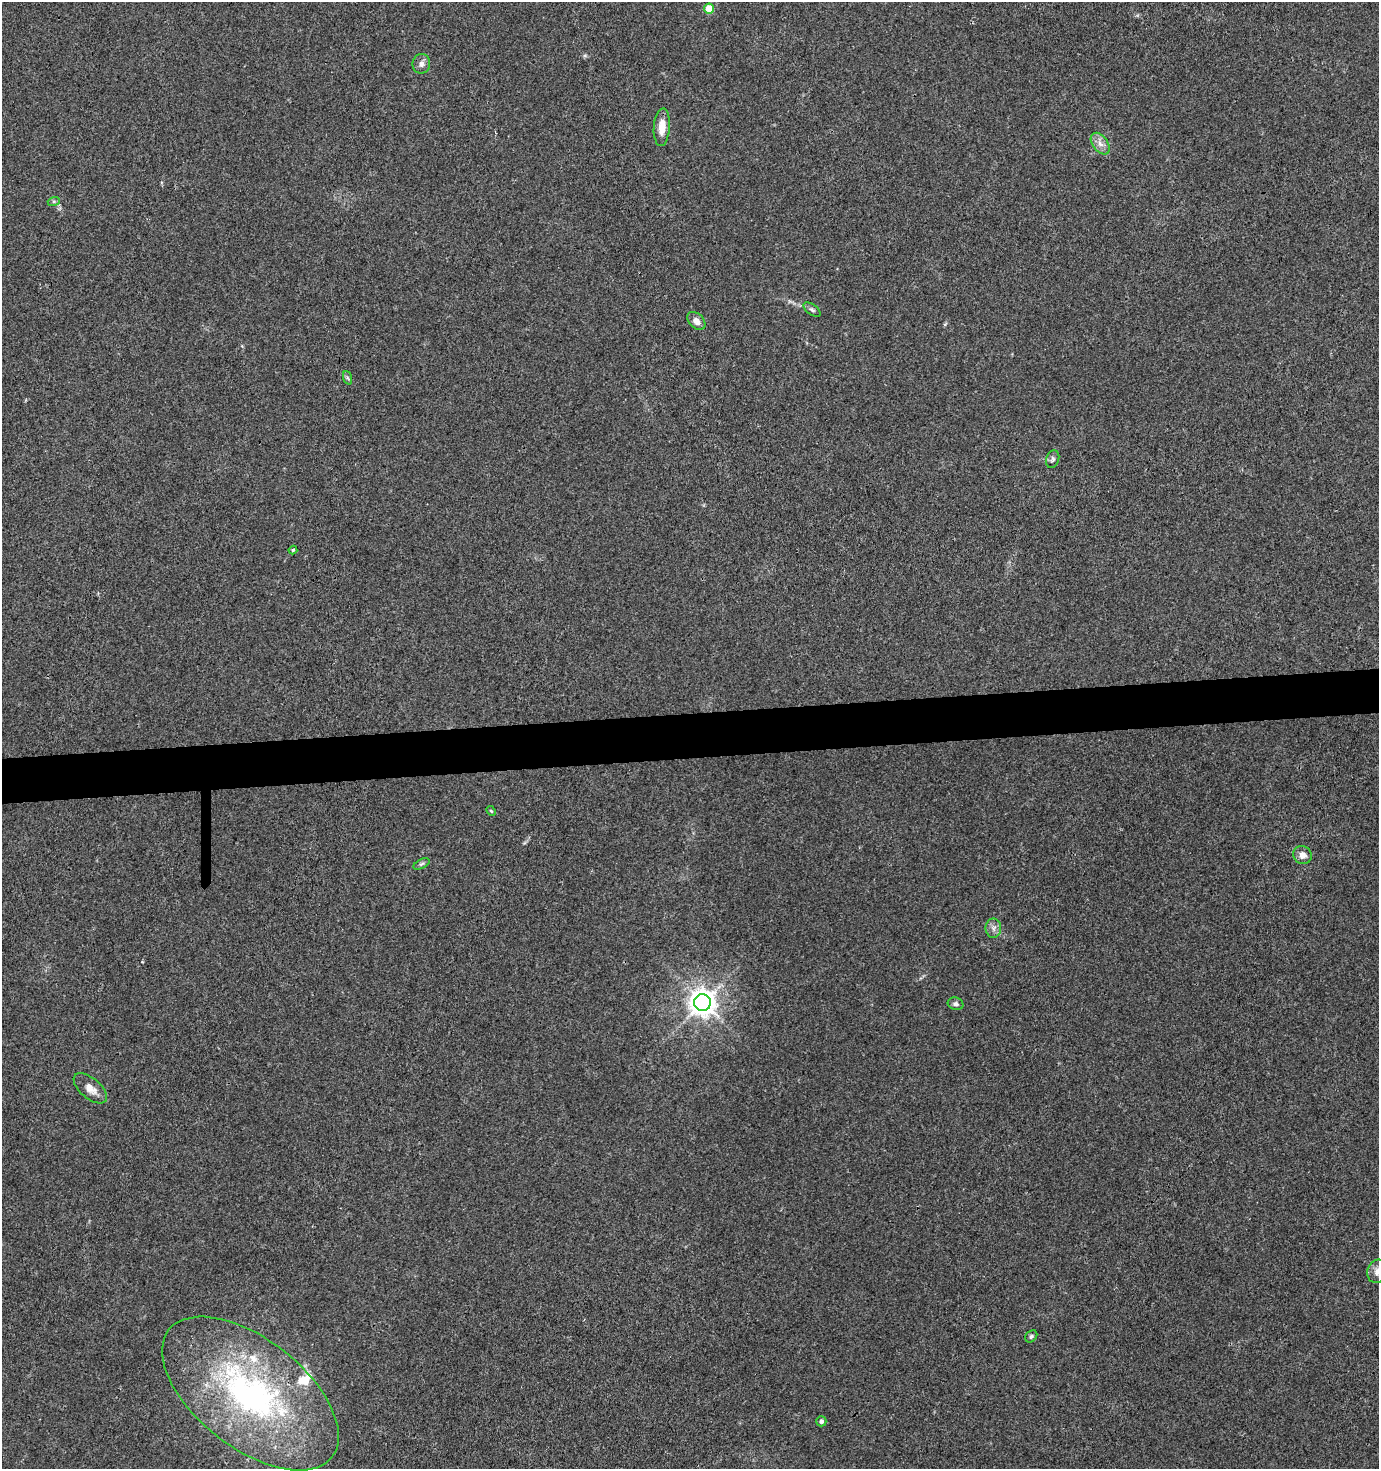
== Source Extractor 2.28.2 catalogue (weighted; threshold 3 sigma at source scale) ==
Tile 5 of 3 x 3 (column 2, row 2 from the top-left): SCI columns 1378-2754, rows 1469-2935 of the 4144 x 4403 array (HDU 1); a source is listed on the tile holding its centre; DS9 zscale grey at full resolution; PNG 1381 x 1471 px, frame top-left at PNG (2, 2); each listed source drawn as its Kron ellipse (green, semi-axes under 4 px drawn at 4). Shown black and unused: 3% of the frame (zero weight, under 3 of 4 exposures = <1% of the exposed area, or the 3 px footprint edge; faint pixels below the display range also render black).
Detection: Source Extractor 2.28.2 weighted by HDU 2 'WHT'; one run over the whole footprint, this tile lists its part. Background 0.015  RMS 0.0039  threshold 0.0176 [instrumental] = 3 sigma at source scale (4.5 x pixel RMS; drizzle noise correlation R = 1.50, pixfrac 1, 0.0396/0.0396 arcsec/px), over >= 5 px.
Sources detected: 24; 3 inside a brighter listed object's ellipse — not listed separately; the other 21 listed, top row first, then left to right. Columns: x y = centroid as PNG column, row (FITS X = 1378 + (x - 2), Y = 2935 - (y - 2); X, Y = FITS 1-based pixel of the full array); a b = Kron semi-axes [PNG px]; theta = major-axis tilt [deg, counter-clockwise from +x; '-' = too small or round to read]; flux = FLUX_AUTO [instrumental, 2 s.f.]
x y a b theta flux
709 9 5 5 - 9.6
421 64 10 9 - 1.9
662 127 19 8 85 5.2
1100 144 12 7 -54 2.6
54 201 6 4 18 0.56
812 310 10 5 -37 0.98
696 321 10 7 -44 2.7
348 378 7 4 -70 0.63
1053 459 9 6 71 1.1
293 550 4 4 - 0.6
491 811 6 3 -45 0.44
1302 855 9 9 - 2.8
421 864 9 4 27 0.78
993 928 10 8 90 1.8
702 1003 8 8 - 420
956 1004 8 6 -17 1.3
90 1088 20 10 -40 4
1377 1271 12 10 66 3.2
1031 1336 7 5 46 0.77
250 1393 103 54 -38 120
821 1421 5 5 - 1.3
Isophote crosses this tile's border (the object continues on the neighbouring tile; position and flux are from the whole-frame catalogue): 1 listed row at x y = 1377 1271